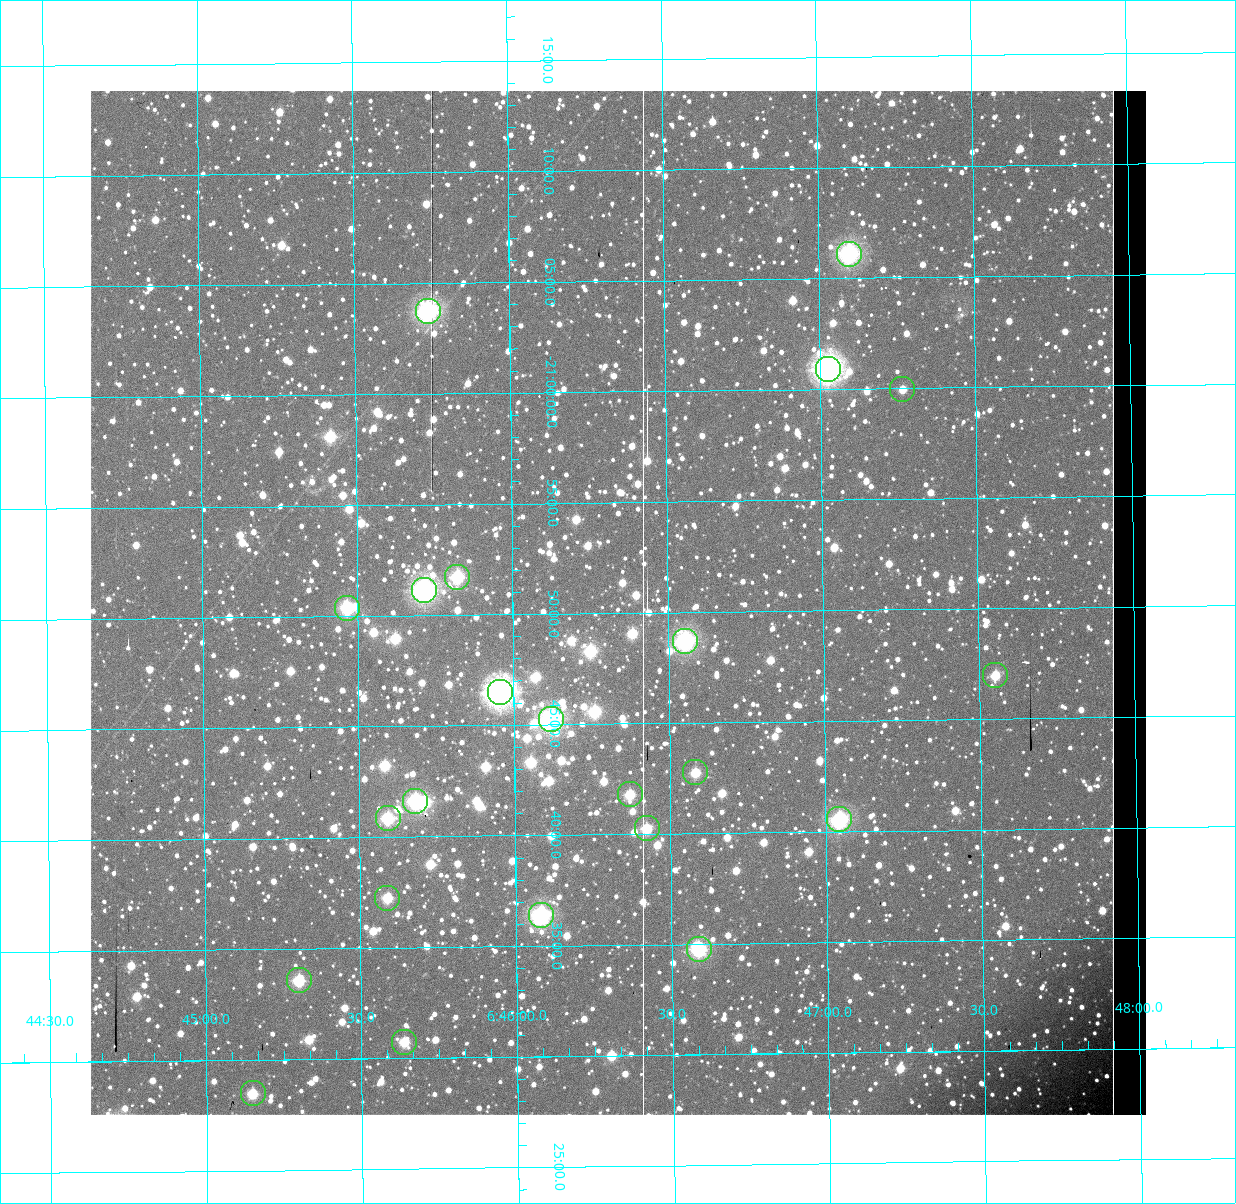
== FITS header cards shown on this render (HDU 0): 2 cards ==
NAXIS1  =                 1056 / Axis length
NAXIS2  =                 1024 / Axis length

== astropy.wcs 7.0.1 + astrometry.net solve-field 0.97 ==
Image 1056 x 1024 px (HDU 0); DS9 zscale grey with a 90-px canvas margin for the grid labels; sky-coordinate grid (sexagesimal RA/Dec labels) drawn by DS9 from the SOLVED WCS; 23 Tycho-2 reference stars matched to detected sources circled (green)
Header WCS: none
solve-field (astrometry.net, Tycho-2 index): SOLVED blind (the file carries no WCS)
Solved WCS: RA---TAN-SIP/DEC--TAN-SIP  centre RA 06:46:20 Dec -20:50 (101.58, -20.84 deg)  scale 2.71 arcsec/px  FOV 47.7' x 46.3'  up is +179 deg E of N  parity normal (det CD < 0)
(file carries no celestial WCS; the grid is the blind solution)
Tycho-2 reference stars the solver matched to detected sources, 23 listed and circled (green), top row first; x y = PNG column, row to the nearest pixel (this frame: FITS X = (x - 91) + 1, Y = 1024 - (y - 91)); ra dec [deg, ICRS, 3 dp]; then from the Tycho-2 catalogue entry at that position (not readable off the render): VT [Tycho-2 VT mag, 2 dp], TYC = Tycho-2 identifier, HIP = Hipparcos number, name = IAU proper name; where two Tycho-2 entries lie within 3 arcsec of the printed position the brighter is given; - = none
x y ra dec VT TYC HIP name
850 254 101.774 -21.102 7.91 5961-1426-1 - -
429 311 101.434 -21.062 7.97 5961-2270-1 - -
829 369 101.756 -21.015 6.03 5961-3333-1 32504 -
903 389 101.816 -20.999 10.13 5961-1866-1 - -
458 577 101.456 -20.862 8.27 5961-1358-1 - -
425 590 101.429 -20.853 7.54 5961-362-1 32393 -
348 608 101.367 -20.840 8.23 5961-2850-1 - -
686 641 101.639 -20.812 7.87 5961-2866-1 32467 -
996 675 101.888 -20.783 9.38 5961-2236-1 - -
501 692 101.489 -20.775 7.05 5961-3331-1 32406 -
552 719 101.530 -20.754 7.32 5961-3329-1 32426 -
696 772 101.646 -20.712 9.35 5961-3181-1 - -
631 794 101.593 -20.697 9.72 5961-3011-1 - -
416 801 101.420 -20.694 7.79 5961-3346-1 - -
389 818 101.398 -20.681 8.35 5961-3326-1 32390 -
840 819 101.761 -20.676 8.31 5961-3335-1 - -
648 828 101.606 -20.671 9.14 5961-2202-1 - -
388 898 101.397 -20.621 9.06 5957-285-1 - -
542 915 101.520 -20.607 7.91 5957-811-1 32422 -
700 949 101.647 -20.579 8.94 5957-19-1 - -
300 980 101.325 -20.560 9.46 5957-1381-1 - -
405 1042 101.409 -20.513 9.32 5957-695-1 - -
254 1093 101.287 -20.475 9.34 5957-657-1 - -